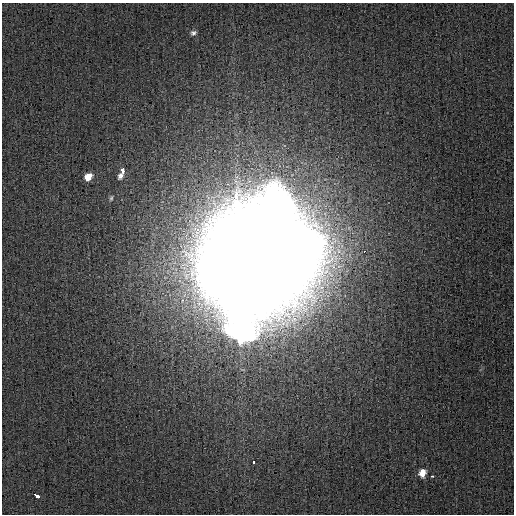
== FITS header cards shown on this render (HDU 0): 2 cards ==
NAXIS1  =                  512
NAXIS2  =                  512

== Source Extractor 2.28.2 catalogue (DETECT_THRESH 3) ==
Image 512 x 512 px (HDU 0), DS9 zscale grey, 1 PNG px = 1 image px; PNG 516 x 516 px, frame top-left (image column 1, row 512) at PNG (2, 3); no overlay
Background 5.39e-04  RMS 0.0014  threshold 0.00434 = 3 sigma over >= 5 px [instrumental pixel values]
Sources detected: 9; all 9 listed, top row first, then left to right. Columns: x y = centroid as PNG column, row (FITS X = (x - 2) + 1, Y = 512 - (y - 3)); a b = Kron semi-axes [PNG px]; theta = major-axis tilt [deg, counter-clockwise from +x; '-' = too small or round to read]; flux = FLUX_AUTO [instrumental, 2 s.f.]
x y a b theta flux
193 33 8 6 11 0.3
123 171 6 3 69 5.3
88 177 7 6 - 1
111 198 7 4 74 0.16
259 257 49 42 20 8100
254 463 3 3 - 1.2
422 473 8 7 - 0.9
432 476 4 2 - 0.62
37 495 6 3 -37 2.7